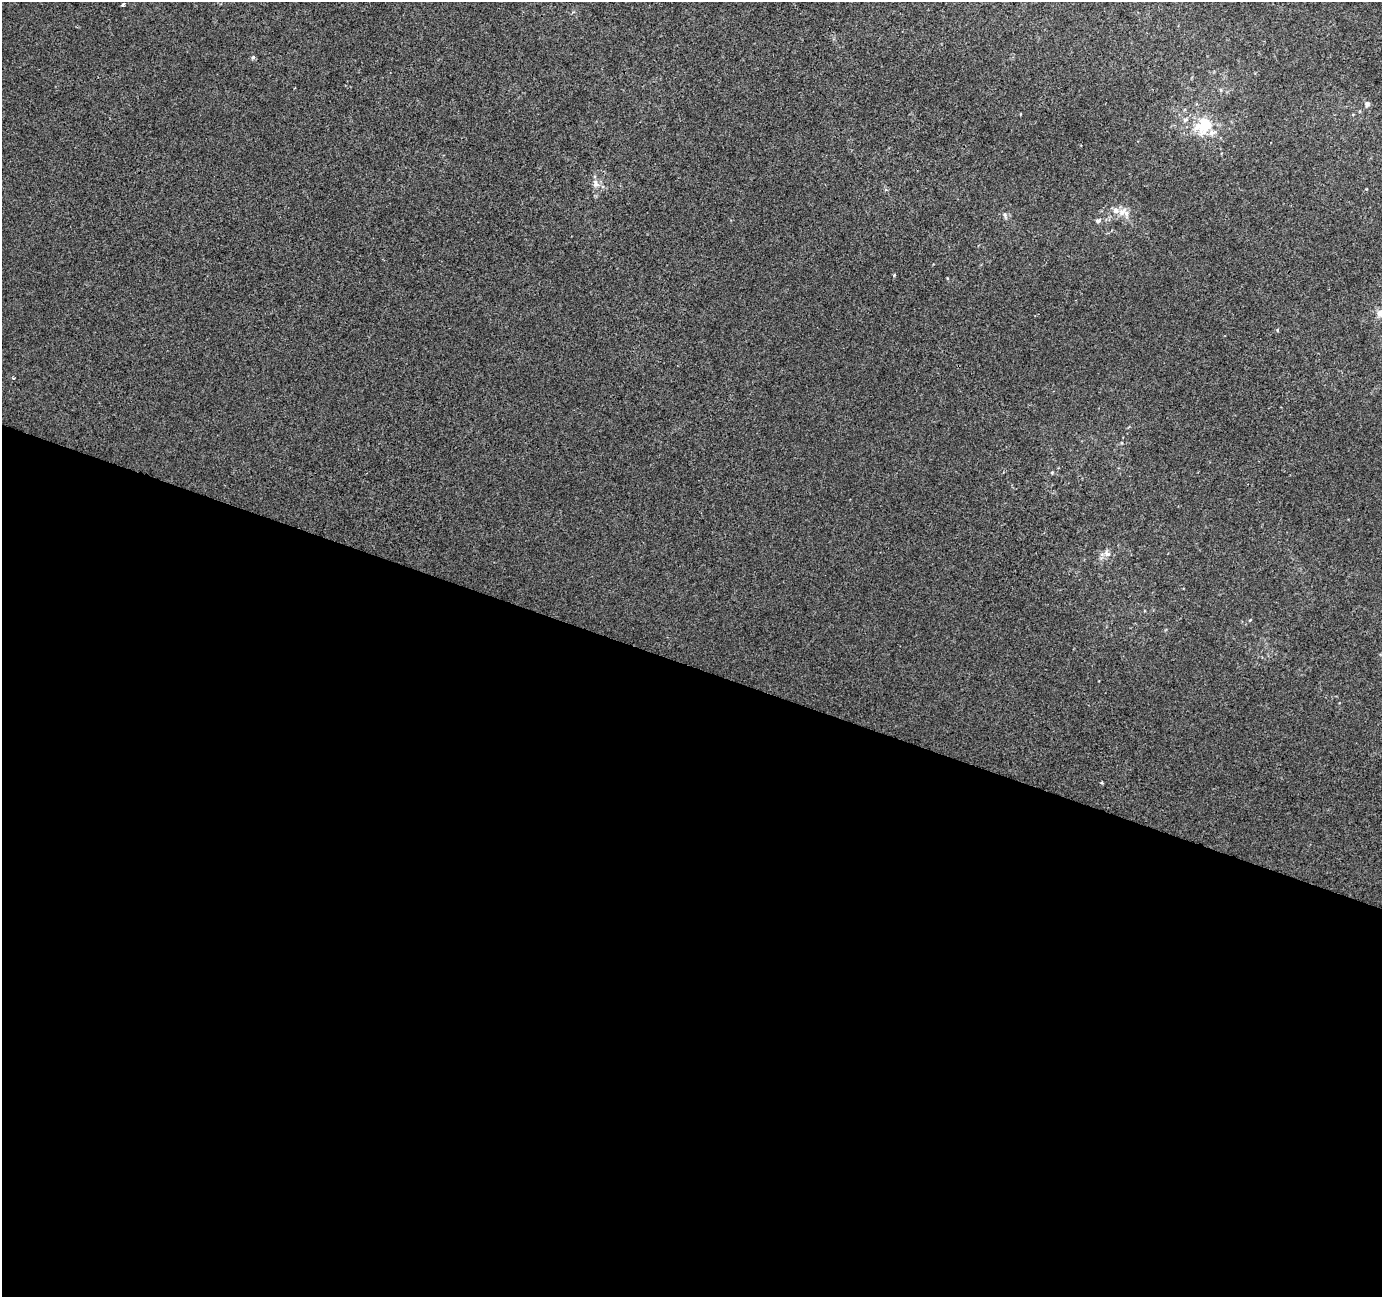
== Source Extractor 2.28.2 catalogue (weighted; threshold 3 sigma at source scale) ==
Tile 14 of 4 x 4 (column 2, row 4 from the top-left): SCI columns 1387-2766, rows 275-1569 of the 5527 x 5664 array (HDU 1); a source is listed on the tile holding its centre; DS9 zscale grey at full resolution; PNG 1384 x 1299 px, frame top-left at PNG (2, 2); no overlay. Shown black and unused: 49% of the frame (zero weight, under 2 of 3 exposures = <1% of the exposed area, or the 3 px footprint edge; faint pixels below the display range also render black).
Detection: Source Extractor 2.28.2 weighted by HDU 2 'WHT'; one run over the whole footprint, this tile lists its part. Background -3.70e-04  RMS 0.0045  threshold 0.0202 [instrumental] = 3 sigma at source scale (4.5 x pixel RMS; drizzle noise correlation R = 1.50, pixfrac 1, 0.0396/0.0396 arcsec/px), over >= 5 px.
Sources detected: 20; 3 inside a brighter listed object's ellipse — not listed separately; the other 17 listed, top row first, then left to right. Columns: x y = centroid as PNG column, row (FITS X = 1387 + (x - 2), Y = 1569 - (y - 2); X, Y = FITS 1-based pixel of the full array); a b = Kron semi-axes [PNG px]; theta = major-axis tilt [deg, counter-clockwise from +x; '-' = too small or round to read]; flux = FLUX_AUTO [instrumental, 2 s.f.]
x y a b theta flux
123 5 3 3 - 2.8
253 57 6 4 52 0.74
1221 90 6 3 -72 0.57
1367 104 7 7 - 1.4
1203 126 30 21 42 16
596 183 11 8 -63 2.7
1122 212 15 9 49 3.9
1005 215 8 4 -81 0.84
1098 221 7 6 - 1
894 275 3 3 - 0.61
1380 313 10 9 - 3.4
1277 330 4 3 - 0.52
13 378 4 3 - 0.39
1052 473 5 4 - 0.49
1107 553 11 9 -46 2.5
1250 620 5 3 - 0.36
1102 783 3 3 - 0.55
Isophote crosses this tile's border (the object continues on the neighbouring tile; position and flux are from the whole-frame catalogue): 1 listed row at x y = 1380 313